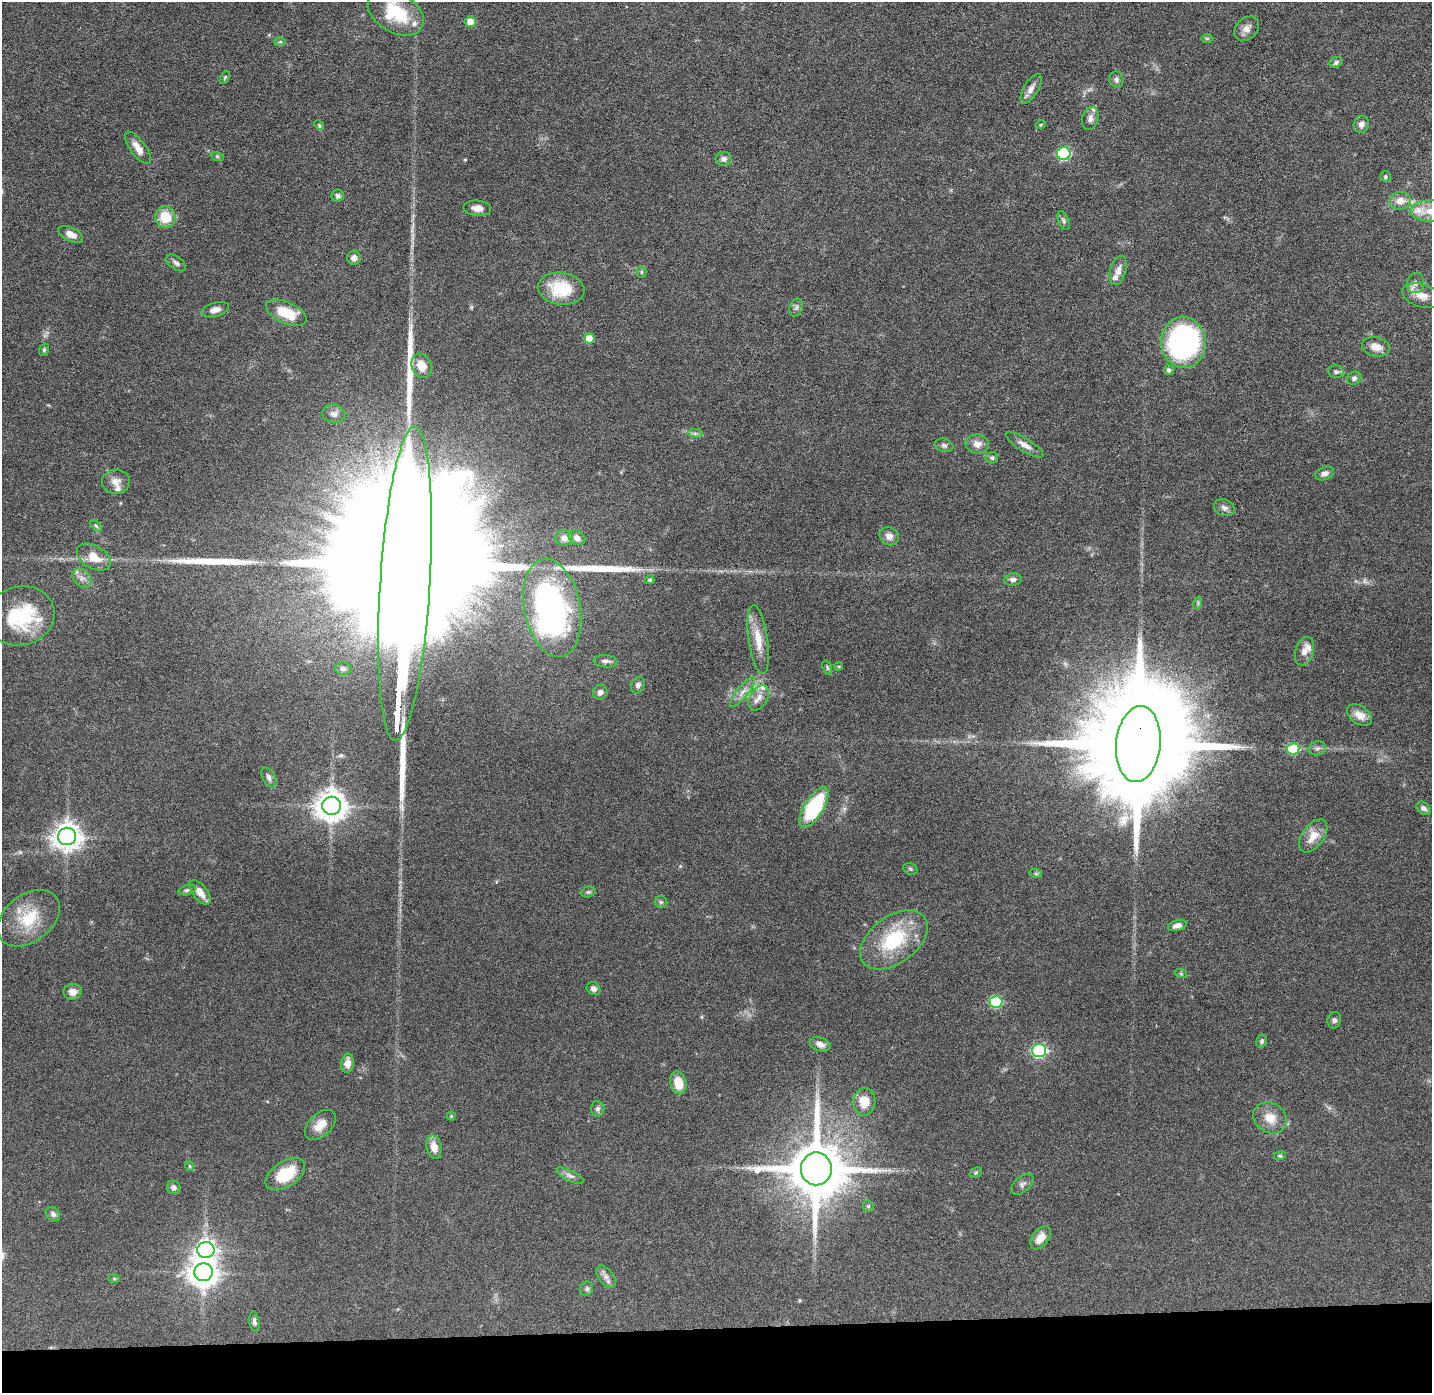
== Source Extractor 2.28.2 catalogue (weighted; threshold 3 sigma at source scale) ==
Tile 8 of 3 x 3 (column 2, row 3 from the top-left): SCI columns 1430-2859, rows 73-1463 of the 4288 x 4319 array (HDU 1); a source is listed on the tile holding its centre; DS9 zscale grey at full resolution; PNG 1434 x 1395 px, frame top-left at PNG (2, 2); each listed source drawn as its Kron ellipse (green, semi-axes under 4 px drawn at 4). Shown black and unused: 5% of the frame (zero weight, under 4 of 8 exposures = <1% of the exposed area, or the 3 px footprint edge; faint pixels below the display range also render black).
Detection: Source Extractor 2.28.2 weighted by HDU 2 'WHT'; one run over the whole footprint, this tile lists its part. Background 0.0817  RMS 0.0032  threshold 0.0133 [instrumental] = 3 sigma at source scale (4.09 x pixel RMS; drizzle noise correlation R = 1.36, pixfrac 0.8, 0.05/0.05 arcsec/px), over >= 5 px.
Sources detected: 141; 1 inside a brighter object's white glare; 5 long thin detections or spike segments (spike, bleed or trail) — neither listed nor drawn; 9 inside a brighter listed object's ellipse — not listed separately; the other 126 listed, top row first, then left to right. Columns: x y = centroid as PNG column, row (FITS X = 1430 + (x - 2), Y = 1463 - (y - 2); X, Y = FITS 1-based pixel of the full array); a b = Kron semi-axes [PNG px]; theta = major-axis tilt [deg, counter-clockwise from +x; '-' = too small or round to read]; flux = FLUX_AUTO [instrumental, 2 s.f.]
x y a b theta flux
396 13 30 20 -30 15
470 22 5 5 - 4.3
1247 29 14 10 42 2.1
1207 39 6 4 0 0.36
280 42 5 3 - 0.35
1336 62 7 5 26 0.77
225 77 7 4 63 0.38
1116 80 8 7 - 0.97
1031 89 16 7 59 2
1090 118 12 8 74 1.5
1041 124 5 3 - 0.28
1361 124 9 7 78 1.6
319 125 5 4 - 0.37
138 148 19 7 -54 2.9
1064 153 6 6 - 32
217 156 7 4 -19 0.49
724 159 8 7 - 1.1
1386 177 5 5 - 0.45
338 196 6 6 - 0.87
1400 201 11 9 10 2.7
477 208 14 7 -4 2.3
1431 211 20 11 -1 5.4
165 217 11 10 - 6.9
1064 221 10 5 -67 0.73
71 234 13 7 -26 2.3
354 258 7 7 - 1.5
176 263 11 6 -36 0.96
1118 270 15 8 74 2.3
641 272 5 5 - 0.47
1416 283 10 8 77 1.7
561 289 23 16 -8 13
1422 296 20 11 -17 3.9
796 308 9 6 74 0.89
215 310 14 7 16 1.9
286 313 22 10 -24 8.4
589 338 5 5 - 5
1184 342 25 22 -88 70
1376 347 14 9 -13 2.9
44 350 6 5 - 0.47
422 366 12 10 -70 4.1
1169 370 5 5 - 0.91
1336 372 8 6 -10 0.87
1354 378 7 6 - 1.1
334 414 11 9 -12 1.6
695 433 7 4 -1 0.66
977 444 11 9 -6 2.4
944 445 9 6 -18 0.83
1025 445 21 6 -31 2.3
992 458 6 5 - 0.57
1325 473 10 6 20 1.4
116 482 14 12 6 2.4
1224 508 11 8 -22 1.4
96 526 7 4 -45 0.54
889 536 10 8 -33 1.7
564 538 9 7 -14 1.9
577 538 9 6 -33 1.5
94 557 18 11 -30 5.2
82 578 11 8 -46 1.7
1013 579 9 6 8 1.2
650 580 4 4 - 0.54
405 584 157 25 86 69000
1198 603 7 4 72 0.43
552 608 50 28 -79 98
21 616 34 29 15 20
758 640 35 9 -82 5.8
1305 651 14 9 73 2.4
605 661 12 6 -5 1.3
839 666 4 3 - 0.3
827 668 7 4 -72 0.46
343 669 8 6 -11 0.93
638 685 8 6 64 1.1
600 692 8 7 - 1.3
743 692 19 5 51 2.1
759 698 14 9 58 2.3
1360 715 14 9 -32 3
1138 744 38 22 85 13000
1317 748 9 7 13 0.93
1293 749 6 5 - 20
269 777 11 6 -61 1.1
332 806 9 9 - 480
814 807 23 9 58 27
1424 808 8 5 -34 1
67 836 9 8 - 360
1313 836 19 10 54 4.7
910 869 7 5 -22 0.53
1036 874 6 4 -19 0.44
187 890 8 5 16 0.65
200 892 14 7 -53 2.9
588 892 7 5 15 0.57
661 902 6 6 - 0.6
29 918 35 23 37 13
1177 925 10 5 17 1.9
894 940 38 23 36 20
1181 974 6 4 -19 0.39
593 989 7 6 - 1.1
73 992 9 8 - 2.2
996 1002 6 6 - 25
1334 1020 8 7 - 0.83
1262 1041 6 5 - 0.64
820 1044 11 7 -19 1.8
1039 1051 7 6 - 51
348 1063 9 6 82 2.6
678 1083 11 8 -77 5.3
864 1102 14 11 87 5.5
598 1109 8 7 - 1
451 1116 4 4 - 0.33
1270 1118 18 14 -33 4.8
320 1125 18 11 43 3.9
434 1147 12 7 -77 3.3
1280 1156 6 4 5 0.39
190 1166 5 4 - 0.36
816 1169 16 15 - 2500
976 1173 7 5 31 0.49
285 1174 22 12 34 10
570 1176 15 5 -27 1.4
1022 1184 13 7 42 1.2
174 1187 7 6 - 1.1
868 1206 5 5 - 0.41
53 1214 8 6 -46 0.95
1040 1238 13 8 53 2.9
206 1250 8 8 - 180
203 1272 9 9 - 380
606 1277 13 7 -52 1.6
114 1279 6 4 -2 0.3
587 1289 7 6 - 0.72
254 1322 10 5 -83 0.84
Overlapping masked pixels (flux is a lower limit): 1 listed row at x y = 1138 744
Isophote crosses this tile's border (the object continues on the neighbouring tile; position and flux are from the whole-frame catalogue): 2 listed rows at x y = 396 13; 1431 211